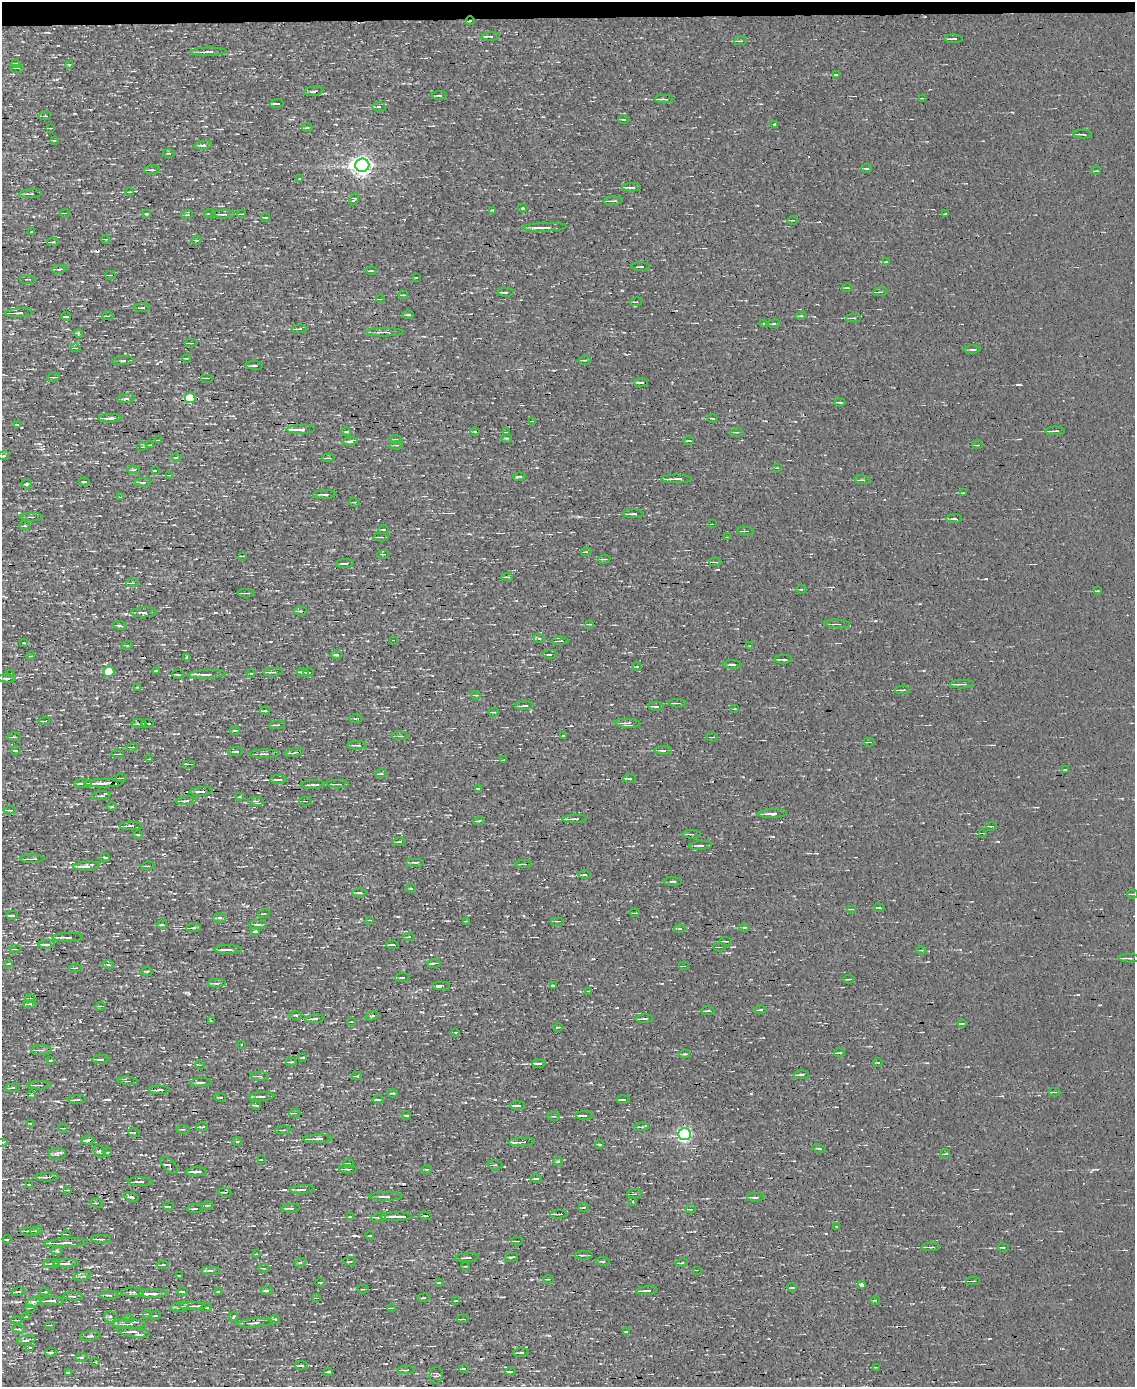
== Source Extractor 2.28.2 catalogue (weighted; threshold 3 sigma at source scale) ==
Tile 3 of 4 x 3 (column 3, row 1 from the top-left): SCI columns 2268-3400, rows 2902-4286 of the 4534 x 4526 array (HDU 1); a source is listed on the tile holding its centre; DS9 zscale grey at full resolution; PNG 1137 x 1389 px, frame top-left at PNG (2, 2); each listed source drawn as its Kron ellipse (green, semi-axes under 4 px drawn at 4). Shown black and unused: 1% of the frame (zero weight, under 3 of 4 exposures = <1% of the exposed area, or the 3 px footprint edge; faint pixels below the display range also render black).
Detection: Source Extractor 2.28.2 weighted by HDU 2 'WHT'; one run over the whole footprint, this tile lists its part. Background 0.0026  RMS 0.011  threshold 0.0484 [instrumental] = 3 sigma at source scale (4.5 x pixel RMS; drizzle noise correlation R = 1.50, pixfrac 1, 0.05/0.05 arcsec/px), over >= 5 px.
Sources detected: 490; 16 cosmic-ray / hot-pixel residue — neither listed nor drawn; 8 inside a brighter listed object's ellipse — not listed separately; the other 466 listed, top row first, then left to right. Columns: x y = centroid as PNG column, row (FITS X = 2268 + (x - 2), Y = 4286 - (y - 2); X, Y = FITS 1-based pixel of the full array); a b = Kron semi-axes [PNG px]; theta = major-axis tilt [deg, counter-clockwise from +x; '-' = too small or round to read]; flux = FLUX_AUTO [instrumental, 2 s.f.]
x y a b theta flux
470 21 4 2 - 0.97
491 36 9 4 3 2.7
953 39 9 3 -2 2.6
741 41 6 3 5 1.4
208 52 18 4 1 4.3
16 64 5 3 - 1
69 64 4 3 - 1.3
17 68 7 2 0 0.92
836 75 4 2 - 0.96
314 91 9 4 7 2.8
439 95 8 3 0 1.6
923 98 3 2 - 1
664 99 9 2 0 3.4
277 103 7 2 4 2.7
379 107 6 4 -9 2.3
45 116 6 2 11 0.85
624 119 5 3 - 1.2
775 124 4 3 - 3
51 128 3 2 - 0.97
307 128 5 3 - 1.2
1082 134 9 2 -1 3.6
54 140 3 3 - 0.88
203 145 9 3 7 2.5
169 153 6 3 1 0.98
362 165 7 7 - 710
867 168 5 3 - 1.5
152 170 8 2 4 1.4
1096 171 5 3 - 0.82
300 179 3 3 - 6.3
631 187 9 2 2 4
130 192 4 3 - 1.4
31 194 11 3 3 2.1
354 199 6 4 61 1.5
613 201 9 2 2 2.2
523 208 5 4 - 1
492 210 3 2 - 1.3
65 213 5 3 - 1.2
146 214 4 3 - 1.1
210 214 6 3 -1 1.3
223 214 12 3 2 2.8
242 214 4 2 - 1
946 214 3 2 - 1.1
187 215 6 3 17 1.2
266 217 4 3 - 1.2
793 220 5 2 - 0.91
544 227 22 3 2 8.6
31 232 3 2 - 0.58
106 239 4 2 - 1
196 240 5 4 - 1.6
53 242 5 3 - 1.6
886 262 3 2 - 0.8
641 267 9 3 -1 1.9
59 269 7 4 12 1.9
371 271 5 3 - 1.2
110 275 5 2 - 1.5
416 278 4 2 - 0.64
28 279 8 2 0 0.9
847 288 5 3 - 0.91
506 292 8 3 -1 2.2
880 292 7 3 3 1.5
403 295 5 3 - 1.1
381 299 4 2 - 1.1
636 302 6 2 10 0.92
142 308 8 3 4 1.8
19 313 14 3 3 6.2
408 315 5 3 - 1.7
108 316 5 2 - 0.99
801 316 5 3 - 1
66 317 5 2 - 1.5
853 318 7 3 0 1.5
763 324 3 2 - 1.1
774 324 6 3 8 1.2
300 329 7 3 1 1.7
385 332 19 4 1 5
78 333 4 3 - 1.1
191 343 6 3 -1 1.2
76 348 5 3 - 1.2
972 350 8 3 4 1.5
187 358 4 2 - 0.81
585 360 6 3 2 1
123 361 11 3 3 2.2
254 366 8 3 -3 1.8
54 377 6 3 8 1.5
207 378 6 2 0 1.1
641 383 7 3 -3 3.1
190 398 5 5 - 58
126 399 9 3 5 2.2
840 402 5 2 - 1.5
110 418 11 3 1 5.4
713 418 5 2 - 1.1
533 421 4 2 - 0.94
17 424 4 3 - 0.8
301 429 14 4 1 8.6
1055 431 10 2 0 2.9
346 432 5 3 - 1.2
475 432 4 3 - 1.1
506 432 3 3 - 0.86
737 432 6 3 2 1.1
507 438 5 3 - 1.1
396 439 6 4 -18 1.5
158 440 4 2 - 0.76
350 441 7 3 8 2.3
689 441 5 2 - 0.96
151 445 4 2 - 1.1
397 445 6 4 8 1.5
978 445 5 2 - 0.89
142 447 5 3 - 0.84
3 456 5 3 - 1.2
176 458 5 3 - 1.2
328 458 6 2 3 1.1
777 468 3 2 - 0.68
133 470 6 3 -3 1.9
155 470 4 3 - 0.85
170 475 4 2 - 1.7
519 477 6 2 5 2.3
677 479 15 3 0 5.6
863 480 8 3 -8 2.3
84 482 5 2 - 1.2
143 482 8 3 0 2.1
27 484 5 4 - 2.1
964 493 4 2 - 0.81
325 494 11 2 2 3.5
121 497 3 3 - 0.75
354 502 5 3 - 1
633 514 10 3 -1 3
31 517 11 4 0 2.4
954 519 7 3 2 1.9
712 524 2 2 - 0.72
25 526 5 3 - 1.2
384 529 5 2 - 1.2
746 531 8 2 -6 1.4
381 537 7 3 0 1.9
727 537 2 2 - 1.1
586 552 5 3 - 0.9
383 554 6 3 9 1
243 556 4 2 - 0.84
604 559 6 3 5 1.7
715 562 6 2 -2 1.8
345 563 9 3 4 2.2
507 577 6 3 -1 1.3
132 583 6 4 1 2
801 589 5 3 - 1.2
1097 591 4 2 - 0.99
246 593 8 2 1 2.5
300 611 6 4 -1 1.7
144 612 12 5 1 4.8
590 624 4 3 - 1
837 624 12 4 -5 2.6
120 625 7 4 -7 2.2
539 638 6 3 -18 1.4
393 640 2 2 - 0.67
560 641 8 3 0 1.8
24 643 4 2 - 0.67
127 645 5 3 - 1.2
750 646 4 2 - 0.7
549 654 7 3 2 2
336 655 6 3 -6 1.6
31 656 4 2 - 0.96
186 658 3 3 - 3.6
783 659 9 2 3 2.9
732 665 9 2 -1 2.1
637 667 4 3 - 0.86
156 670 4 2 - 0.76
109 672 5 5 - 60
273 672 9 3 4 2.4
302 672 6 3 -9 1.9
308 672 5 2 - 1.4
251 673 4 3 - 0.82
11 674 4 2 - 0.75
207 674 19 4 3 5.1
178 675 6 2 -6 1.5
7 678 9 3 -1 1.9
962 684 12 2 1 4
137 687 3 3 - 0.85
903 690 7 2 1 2.1
476 695 4 3 - 1.1
678 703 8 2 0 3.1
524 706 9 2 3 2.1
656 706 7 3 2 2.3
735 709 4 3 - 0.93
265 711 5 3 - 1.4
494 712 5 3 - 1.5
356 718 7 2 1 1.1
44 721 5 3 - 1.4
628 723 13 4 -2 5.5
139 724 7 3 -5 1.8
147 724 6 3 0 3.3
277 725 8 3 5 1.9
235 730 5 2 - 1.2
400 736 8 2 -1 1.2
563 736 3 3 - 1.1
14 737 6 3 0 1.4
712 737 6 2 -3 0.92
869 742 5 2 - 1.5
357 745 9 3 0 2
132 747 6 3 6 1.3
16 750 4 2 - 1.2
663 750 9 3 2 3.8
235 752 7 3 4 1.6
294 753 9 2 14 1.9
118 754 6 2 4 1.3
264 754 15 3 0 2.6
150 759 3 2 - 0.75
504 760 3 2 - 1.2
189 764 6 2 0 1.1
1065 770 3 2 - 0.88
381 774 6 4 0 1.4
121 778 5 2 - 1.5
630 779 6 3 -1 1.3
278 780 8 2 0 2.4
103 783 19 2 1 15
83 784 9 3 -1 2.1
338 784 11 2 0 2.2
313 785 12 3 2 2.9
479 788 3 3 - 34
201 791 12 3 5 3.7
101 796 10 3 5 1.8
239 797 4 2 - 0.79
186 801 10 4 2 2.8
256 801 8 3 -8 2
305 801 6 3 1 1.3
112 807 5 3 - 1.2
10 810 6 3 3 1.7
772 814 15 4 2 4.8
575 819 12 3 1 4.9
479 821 6 2 7 1.7
131 826 11 3 0 5.2
991 826 5 2 - 1.2
983 833 3 2 - 1.1
691 834 9 3 0 2.3
138 835 5 3 - 0.94
399 842 6 2 5 1.3
701 845 11 3 4 3
105 857 4 2 - 1.6
32 859 12 2 2 2.7
416 862 9 3 0 2
524 864 8 3 0 2.2
87 866 13 4 4 6.5
148 866 6 3 6 1.5
585 875 6 3 0 1.7
673 881 9 3 -2 1.6
411 888 5 2 - 0.94
359 893 7 3 0 1.7
1132 894 5 2 - 1
879 908 5 3 - 1.1
852 909 3 2 - 0.94
635 913 5 2 - 0.92
264 914 6 2 12 0.82
12 915 6 2 2 3.1
220 918 6 4 0 2.1
370 920 3 2 - 0.75
466 921 3 2 - 1.1
557 921 7 2 0 1.1
162 924 5 3 - 1.3
258 924 9 3 0 2.1
744 927 5 3 - 1.1
193 928 7 4 5 2.2
680 929 6 3 -1 1.4
255 931 5 4 - 1.7
68 937 15 3 2 5.2
409 937 6 2 5 0.86
726 941 6 3 -4 1.9
47 944 8 3 2 6.6
392 945 6 2 -2 2.2
719 947 6 2 0 1.2
15 949 5 3 - 1.2
228 949 13 4 1 8.2
921 950 5 3 - 0.94
1129 958 10 3 -1 3
434 963 7 3 1 1.7
8 964 4 2 - 0.66
108 964 5 3 - 1.3
684 966 5 2 - 0.72
75 968 6 3 5 1.5
147 971 6 3 1 1.5
402 977 7 3 5 1.3
849 979 6 2 -3 0.99
217 983 9 4 6 3
442 985 9 2 0 1.4
553 985 4 2 - 1.6
588 991 3 3 - 0.91
30 998 5 2 - 1.3
29 1004 7 4 0 2.1
100 1006 5 3 - 1.3
761 1010 6 3 1 1.5
708 1011 7 3 0 1.8
296 1015 6 3 1 1.3
372 1016 7 3 21 1.4
315 1019 9 3 2 2
644 1019 8 3 3 3.4
212 1021 3 2 - 0.73
351 1022 3 2 - 0.73
962 1023 4 3 - 1
558 1027 4 3 - 0.93
456 1032 4 2 - 0.87
241 1045 2 2 - 0.95
41 1050 10 5 1 3.8
840 1053 5 2 - 1.4
685 1054 5 3 - 1.3
303 1058 4 2 - 1.1
101 1059 9 4 3 2.2
50 1061 3 2 - 0.87
291 1062 5 2 - 2
878 1062 5 3 - 0.81
539 1063 6 3 0 4.2
200 1065 5 3 - 0.94
801 1074 7 2 3 2
260 1076 9 4 -4 2.5
357 1076 5 3 - 1.7
128 1081 10 2 -6 1.6
201 1082 11 3 3 2.6
39 1085 11 3 1 2.5
13 1088 7 3 8 1.3
159 1090 10 3 1 5.3
1055 1092 5 3 - 1.7
392 1093 5 4 - 1.3
32 1095 3 2 - 1.2
262 1096 13 3 3 3.4
220 1097 6 2 -3 1
623 1099 6 2 0 1.7
77 1100 9 2 1 2.2
378 1100 6 2 -3 1.7
256 1105 5 3 - 1.5
518 1105 7 3 2 2.8
295 1113 5 3 - 1
407 1115 4 2 - 1.2
554 1116 6 3 2 1.2
584 1116 8 3 -3 2
31 1123 4 2 - 1.2
202 1127 5 2 - 1.7
641 1127 7 3 4 1.8
63 1128 5 2 - 1
183 1129 6 3 -6 1.5
283 1130 8 3 4 1.3
134 1132 6 3 -7 0.95
684 1134 6 6 - 300
318 1139 15 3 1 5.7
88 1140 7 4 -6 3.4
3 1142 5 4 - 1.4
237 1142 5 3 - 0.98
522 1142 13 3 3 5
600 1144 4 2 - 1
819 1148 7 3 -14 1.1
100 1151 7 4 -51 2.1
107 1152 4 4 - 1.4
57 1154 8 6 -2 3
945 1154 5 3 - 1.1
262 1159 3 3 - 2.7
558 1161 5 4 - 1.3
348 1163 5 3 - 1.6
169 1165 11 5 -43 2.9
496 1165 7 4 -6 1.9
348 1169 9 3 0 3.9
427 1169 5 2 - 1
196 1172 11 3 2 5.2
47 1177 11 2 1 5.8
536 1179 5 3 - 1.9
140 1182 13 4 -3 3.6
29 1184 4 2 - 0.95
302 1189 12 3 4 4.2
68 1190 2 2 - 0.68
225 1192 7 2 -8 1.1
634 1194 8 3 3 1.6
386 1196 16 4 1 4.6
131 1197 7 3 -17 2.1
756 1197 9 2 0 5.1
633 1202 4 3 - 1.9
97 1203 6 4 -10 2.1
208 1205 6 3 1 1.2
168 1206 5 2 - 1.9
290 1208 9 3 4 3.4
584 1208 5 3 - 1.1
195 1209 8 3 3 1.5
691 1209 5 3 - 1.4
559 1214 8 2 2 2.4
425 1216 6 2 -9 1
350 1217 3 3 - 1.2
378 1217 8 3 11 1.4
396 1217 16 3 1 6.6
837 1227 3 3 - 1.6
29 1231 9 2 0 1.5
36 1231 6 3 1 1.8
66 1234 4 2 - 1.3
370 1236 4 2 - 0.69
7 1239 4 3 - 3
101 1239 10 3 1 2.8
517 1241 6 2 2 1.8
66 1243 22 4 2 10
931 1247 9 2 1 2.7
1003 1247 5 2 - 1.1
57 1251 5 4 - 1.7
256 1254 3 3 - 0.85
584 1255 8 3 2 2.1
511 1257 7 3 12 1.4
467 1258 12 2 4 1.7
350 1261 6 2 -8 0.89
603 1261 7 3 -8 1.2
66 1263 12 3 1 12
300 1263 6 3 20 1.4
682 1263 6 2 12 1
51 1264 8 3 1 2.1
163 1265 6 3 7 1.2
465 1266 4 2 - 0.71
263 1268 5 2 - 1.2
210 1270 9 3 0 2.3
697 1270 2 2 - 0.69
82 1276 9 3 12 1.7
179 1276 3 2 - 1.1
548 1279 5 3 - 1.2
973 1281 7 2 1 1.7
320 1282 4 3 - 1.1
439 1283 3 2 - 0.75
861 1285 4 4 - 3.9
792 1287 5 3 - 0.83
363 1289 6 2 0 1.1
267 1290 6 3 8 2.5
218 1291 4 2 - 1.1
647 1291 11 3 4 3.4
18 1292 7 3 5 1.3
45 1292 4 3 - 1.5
132 1292 12 4 0 3.2
183 1292 5 3 - 1.7
153 1293 14 3 2 11
109 1295 9 4 3 2.1
73 1296 10 3 -3 1.9
317 1298 4 2 - 0.96
424 1298 6 3 9 0.94
875 1300 5 3 - 1.1
52 1301 12 4 0 4.2
456 1301 3 2 - 0.66
34 1302 8 4 24 6.2
193 1306 13 3 0 3.2
179 1307 9 5 8 3
207 1307 5 2 - 0.92
30 1308 5 2 - 0.89
391 1308 4 2 - 1.6
148 1314 4 3 - 0.93
155 1316 5 3 - 0.9
26 1317 3 2 - 1.2
110 1317 6 5 - 2.8
233 1317 5 3 - 0.95
128 1319 5 2 - 1.1
275 1319 5 3 - 2.3
463 1319 6 2 -4 1.7
17 1320 5 2 - 0.99
255 1323 18 4 3 5.1
129 1324 16 5 0 6.4
50 1325 5 2 - 0.93
19 1329 6 4 1 1.3
133 1332 17 5 -9 8
627 1332 3 3 - 59
90 1336 10 5 9 2.6
26 1340 9 4 8 2.5
30 1348 3 2 - 0.89
51 1352 6 3 3 2
521 1353 8 2 4 1.7
82 1357 6 4 5 1.6
96 1362 3 2 - 0.7
301 1366 6 3 -3 2.4
876 1367 3 2 - 0.76
464 1369 5 3 - 1.5
406 1370 8 3 1 2.5
510 1371 5 2 - 1.6
68 1372 4 3 - 1.5
328 1372 4 3 - 2.7
436 1375 8 6 82 2.9
Overlapping masked pixels (flux is a lower limit): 4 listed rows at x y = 470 21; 201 791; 88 1140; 169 1165
Isophote crosses this tile's border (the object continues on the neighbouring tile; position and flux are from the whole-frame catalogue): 1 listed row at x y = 3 1142
Unlisted compact peaks at least as high as the median listed source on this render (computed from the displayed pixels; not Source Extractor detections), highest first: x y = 80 1021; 189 994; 354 1236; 465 1102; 126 614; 109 1099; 593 959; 1019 385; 986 579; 253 818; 284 1190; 57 79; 528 852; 537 467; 495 1099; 157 363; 189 1065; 924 670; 111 1252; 410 1106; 91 1030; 998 841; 64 1079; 398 917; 35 136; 531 1279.